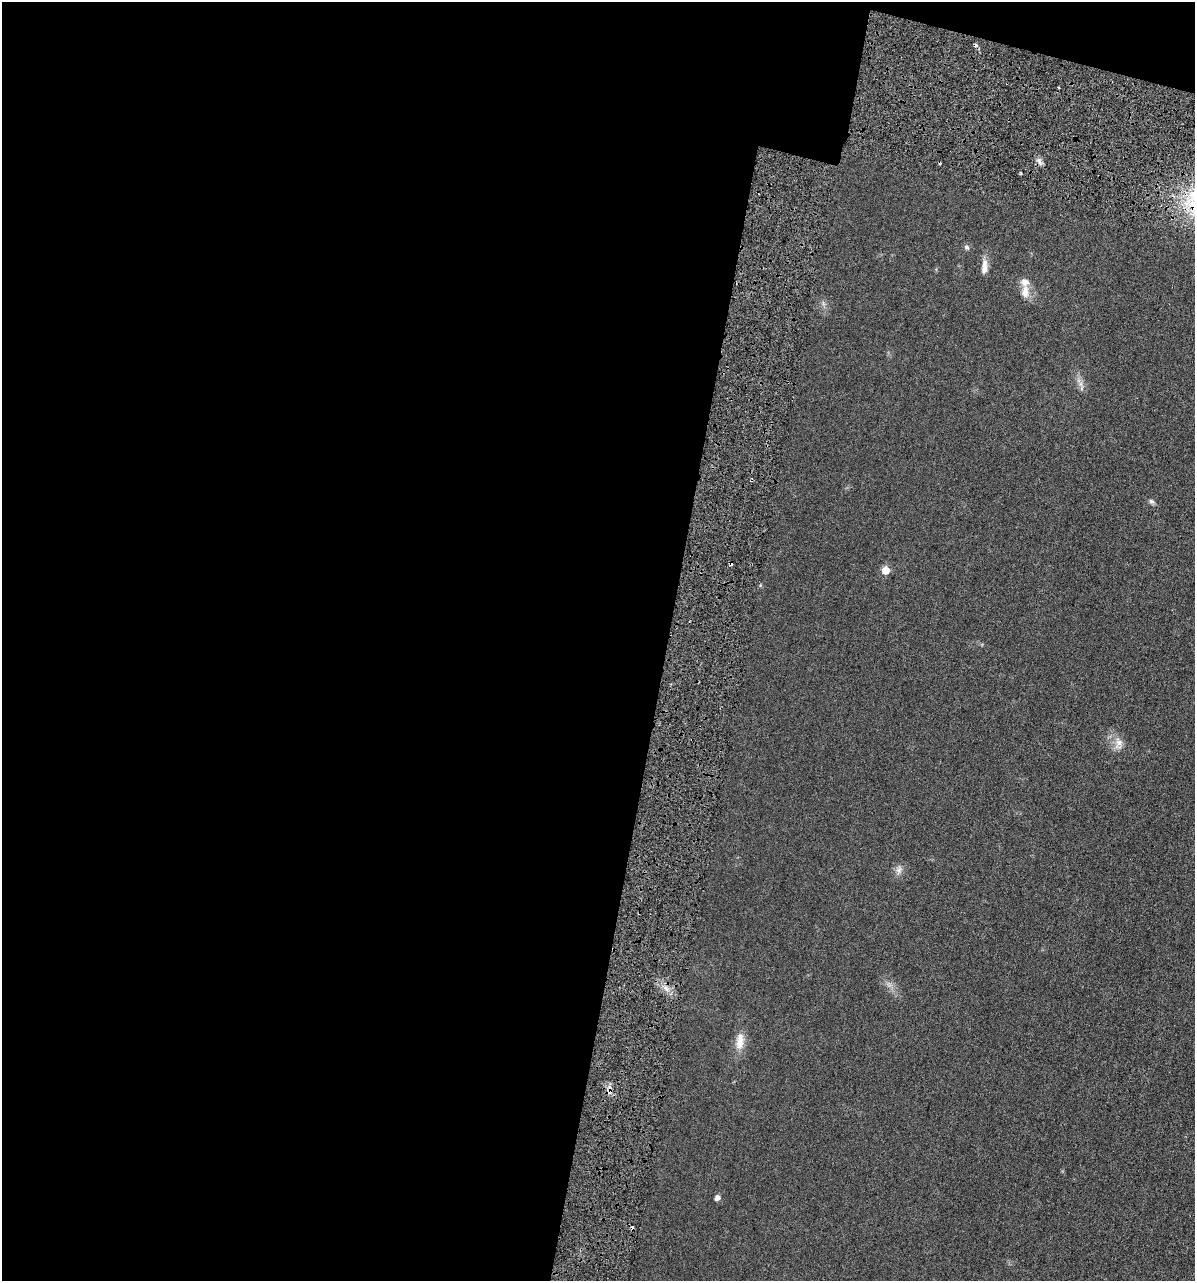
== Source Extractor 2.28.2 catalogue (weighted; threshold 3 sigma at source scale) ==
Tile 1 of 4 x 4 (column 1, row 1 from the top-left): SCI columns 140-1332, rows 3887-5165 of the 5153 x 5187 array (HDU 1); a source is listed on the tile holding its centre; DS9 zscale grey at full resolution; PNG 1197 x 1283 px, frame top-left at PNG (2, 2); no overlay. Shown black and unused: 58% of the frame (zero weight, under 3 of 6 exposures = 1% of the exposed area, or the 3 px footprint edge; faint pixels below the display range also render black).
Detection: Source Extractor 2.28.2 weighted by HDU 2 'WHT'; one run over the whole footprint, this tile lists its part. Background 0.0305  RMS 0.0046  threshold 0.0186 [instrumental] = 3 sigma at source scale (4.09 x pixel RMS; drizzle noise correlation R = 1.36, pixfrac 0.8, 0.05/0.05 arcsec/px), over >= 5 px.
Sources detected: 18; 5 cosmic-ray / hot-pixel residue — not listed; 1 inside a brighter listed object's ellipse — not listed separately; the other 12 listed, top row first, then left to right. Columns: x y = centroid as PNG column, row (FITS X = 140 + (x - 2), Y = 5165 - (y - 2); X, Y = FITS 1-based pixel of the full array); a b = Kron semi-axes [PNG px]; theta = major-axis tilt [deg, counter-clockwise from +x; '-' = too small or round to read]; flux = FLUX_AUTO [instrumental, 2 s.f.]
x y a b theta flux
1039 161 10 4 -61 1.3
967 247 7 6 - 1
984 267 18 7 87 3.4
1025 291 19 9 -90 4.1
1081 384 8 5 -90 1.4
752 480 5 2 - 0.48
1151 501 8 6 -41 0.98
885 570 6 6 - 6.9
1119 743 18 11 81 3.6
899 870 12 7 78 2
740 1041 25 11 84 5.3
717 1198 5 5 - 1.9
Overlapping masked pixels (flux is a lower limit): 1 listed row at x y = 752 480